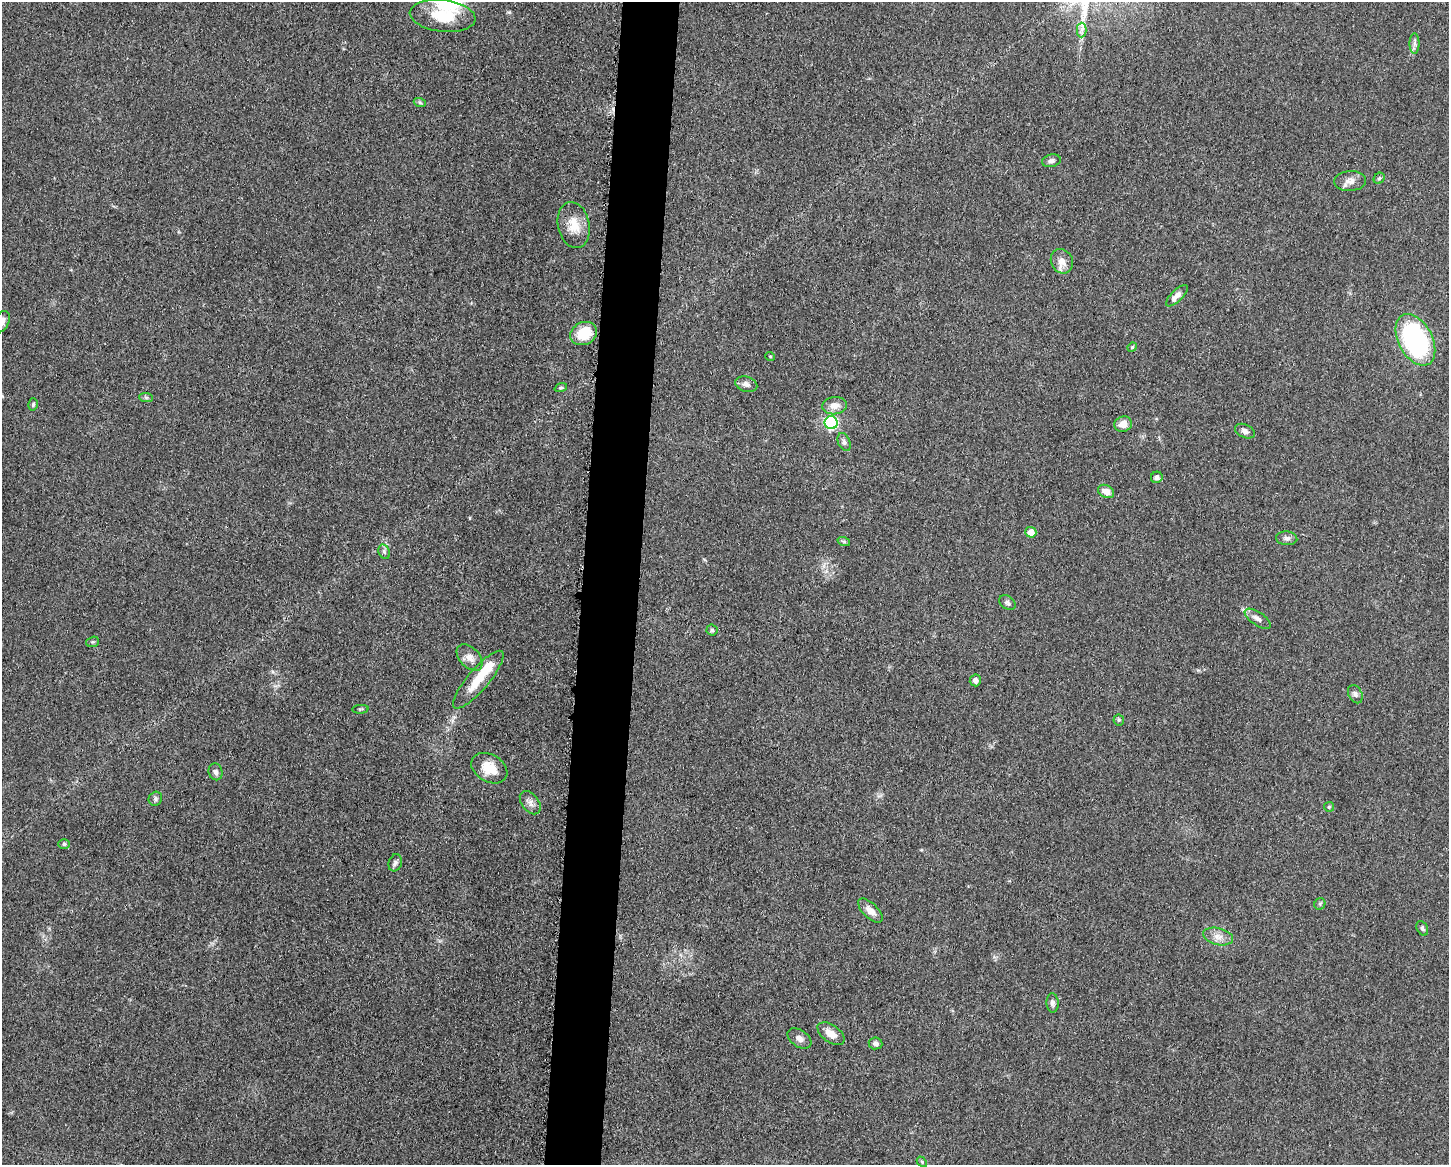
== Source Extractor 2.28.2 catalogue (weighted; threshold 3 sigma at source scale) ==
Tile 8 of 3 x 4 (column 2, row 3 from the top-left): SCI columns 1678-3124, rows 1166-2328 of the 4682 x 4654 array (HDU 1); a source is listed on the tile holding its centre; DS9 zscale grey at full resolution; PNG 1451 x 1167 px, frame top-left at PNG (2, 2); each listed source drawn as its Kron ellipse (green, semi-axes under 4 px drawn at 4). Shown black and unused: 4% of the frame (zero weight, under 3 of 5 exposures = <1% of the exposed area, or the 3 px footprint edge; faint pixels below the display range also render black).
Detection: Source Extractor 2.28.2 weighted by HDU 2 'WHT'; one run over the whole footprint, this tile lists its part. Background 0.0607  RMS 0.0056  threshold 0.0251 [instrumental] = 3 sigma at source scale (4.5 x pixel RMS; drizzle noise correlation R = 1.50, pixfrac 1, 0.05/0.05 arcsec/px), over >= 5 px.
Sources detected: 57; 1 inside a brighter listed object's ellipse — not listed separately; the other 56 listed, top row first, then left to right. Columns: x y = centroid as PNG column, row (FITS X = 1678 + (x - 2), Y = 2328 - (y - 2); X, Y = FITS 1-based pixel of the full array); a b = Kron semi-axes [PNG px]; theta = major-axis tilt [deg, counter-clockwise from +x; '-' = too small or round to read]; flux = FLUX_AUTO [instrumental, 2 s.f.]
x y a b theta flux
443 16 33 16 -6 18
1082 30 7 5 89 1.9
1415 44 10 5 90 1.7
420 103 6 4 -20 0.82
1051 161 9 6 12 1.7
1379 178 6 5 - 0.88
1350 181 16 10 4 4.2
574 225 23 15 -78 10
1062 261 12 11 - 5.2
1177 296 14 5 44 3.8
2 322 11 7 67 3.2
584 334 14 11 27 15
1415 340 28 17 -62 100
1132 347 5 4 - 0.77
770 356 5 3 - 0.48
746 384 11 7 -16 2.5
561 388 6 4 18 0.86
146 397 7 4 -2 1
33 404 6 4 74 0.98
834 406 12 8 6 4.9
831 423 6 6 - 74
1123 424 9 7 17 5
1245 431 10 6 -24 2.2
844 442 9 6 -67 1.6
1157 477 6 5 - 2.1
1106 491 8 6 -27 4.1
1031 532 5 5 - 6.1
1287 538 10 7 -4 2.1
844 542 6 4 -20 0.82
384 552 7 5 -68 1.3
1007 602 9 6 -34 1.5
1258 619 15 6 -34 3
712 630 5 5 - 1
93 642 6 5 - 0.92
470 657 15 10 -46 4.4
478 680 37 10 50 14
975 680 6 5 - 2.3
1355 694 9 6 -64 1.8
360 709 8 3 5 0.67
1119 720 5 5 - 0.91
489 768 19 13 -30 10
216 772 8 7 - 1.7
155 799 7 6 - 1.3
530 803 13 8 -53 3.1
1329 807 5 5 - 0.67
64 844 6 5 - 0.89
395 863 9 6 71 1.5
1320 904 6 5 - 0.86
870 911 15 7 -44 4
1422 928 8 5 -61 1.3
1218 937 15 8 -13 4.5
1053 1003 10 6 -87 2.1
831 1034 15 8 -36 5.4
799 1038 13 8 -34 3.1
876 1043 7 6 - 1.7
922 1162 6 4 -48 0.75
Isophote crosses this tile's border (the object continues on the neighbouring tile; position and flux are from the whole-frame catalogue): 1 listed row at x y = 2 322